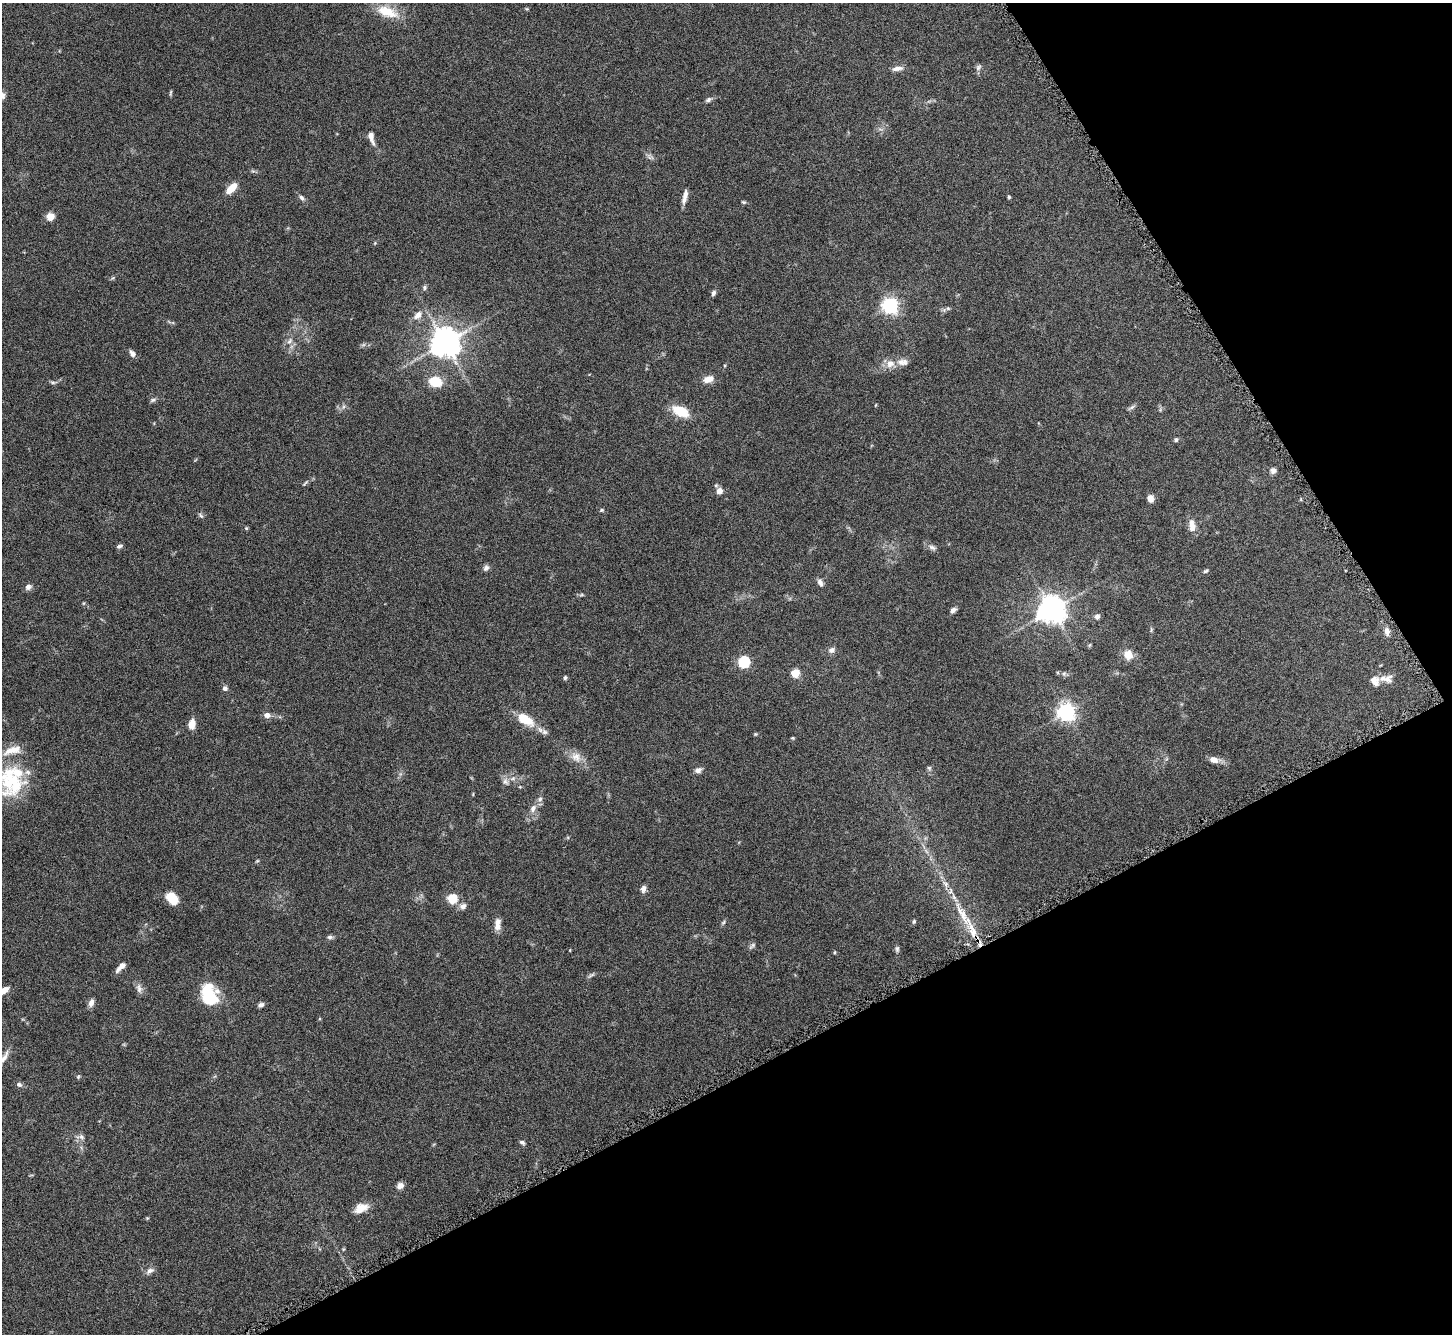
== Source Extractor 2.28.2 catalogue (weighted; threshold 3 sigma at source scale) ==
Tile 12 of 4 x 4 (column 4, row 3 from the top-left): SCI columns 4354-5803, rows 1502-2833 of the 5811 x 5803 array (HDU 1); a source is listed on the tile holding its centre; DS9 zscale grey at full resolution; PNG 1454 x 1336 px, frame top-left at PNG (2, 3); no overlay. Shown black and unused: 28% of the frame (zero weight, under 4 of 8 exposures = <1% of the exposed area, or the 3 px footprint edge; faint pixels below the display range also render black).
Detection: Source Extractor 2.28.2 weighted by HDU 2 'WHT'; one run over the whole footprint, this tile lists its part. Background 0.0874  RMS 0.005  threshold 0.0206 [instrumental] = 3 sigma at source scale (4.09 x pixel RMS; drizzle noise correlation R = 1.36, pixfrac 0.8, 0.05/0.05 arcsec/px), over >= 5 px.
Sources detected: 103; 1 cosmic-ray / hot-pixel residue — not listed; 6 inside a brighter listed object's ellipse — not listed separately; the other 96 listed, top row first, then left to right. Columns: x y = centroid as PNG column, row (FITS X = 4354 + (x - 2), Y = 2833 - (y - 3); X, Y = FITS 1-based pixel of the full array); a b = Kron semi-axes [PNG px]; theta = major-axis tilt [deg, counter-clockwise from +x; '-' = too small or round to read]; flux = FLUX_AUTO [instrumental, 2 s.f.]
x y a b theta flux
387 12 30 13 -21 11
978 67 9 6 52 1.2
897 68 15 6 8 2.1
170 92 8 3 71 0.55
708 100 8 5 34 1.1
371 137 14 6 -74 2.9
231 188 12 6 44 7.3
685 197 17 5 77 2.8
1009 197 4 4 - 0.6
301 198 8 5 -46 1.2
743 202 6 4 -10 0.56
50 216 5 5 - 13
424 287 6 6 - 0.89
713 293 7 5 67 1.2
890 305 6 6 - 140
948 308 5 5 - 0.68
418 315 13 8 42 3.4
290 341 9 6 42 1.7
445 342 9 8 - 680
132 353 9 6 -51 1.8
903 362 16 9 -2 3
890 364 13 11 27 4
708 379 13 8 18 3.9
53 382 7 4 0 0.79
435 382 12 9 -14 11
153 400 7 5 21 0.9
1131 408 7 4 20 0.91
680 411 16 9 -26 12
1176 440 5 5 - 0.83
1273 470 6 6 - 1.8
305 483 9 3 36 0.71
719 491 7 6 - 2.9
1150 498 7 6 - 2.9
602 510 5 4 - 0.58
201 516 8 4 -54 0.81
1191 523 11 9 -66 2.6
246 528 5 4 - 0.49
119 546 8 5 12 1
932 547 11 5 -29 1.5
486 568 8 7 - 1.3
1206 571 7 4 27 0.68
820 582 10 6 -65 1.6
28 587 8 7 - 1.6
953 610 7 5 45 1.5
1052 610 8 8 - 560
1097 616 6 6 - 1.5
1387 632 10 6 -80 2.2
832 650 8 7 - 1.8
1128 655 12 11 - 4.4
744 662 6 5 - 44
795 673 5 5 - 15
1064 674 6 5 - 0.81
565 678 5 4 - 0.97
1387 679 14 10 47 2.9
1375 681 12 10 -58 3.3
225 688 7 6 - 1.3
1066 712 7 6 - 200
267 715 8 6 -14 2.2
524 719 19 9 -31 12
192 724 11 8 84 3.6
545 732 8 6 0 1.4
793 738 5 4 - 0.44
576 757 15 11 -42 4.4
1214 760 11 8 -15 3
929 768 6 4 -44 0.64
698 770 9 7 21 1.8
11 781 42 34 14 28
505 782 9 7 -53 1.8
540 799 6 6 - 1.1
533 808 11 7 78 2.3
643 889 9 6 71 1.8
172 898 10 7 -49 15
452 899 6 5 - 18
463 906 9 7 35 2
963 914 34 9 -63 10
914 921 6 5 - 0.69
723 922 7 4 46 0.72
497 924 16 7 85 3.4
329 937 7 5 -1 1.1
752 945 10 5 41 0.97
897 949 8 5 -90 0.92
121 967 11 5 44 3.2
591 975 12 3 28 0.83
139 988 13 6 -81 2
4 990 14 6 35 3.7
209 995 22 16 -71 20
91 1003 9 6 66 2.2
261 1005 8 5 22 1.3
3 1058 21 6 56 2.8
78 1077 5 4 - 0.54
19 1084 7 6 - 1.2
81 1137 9 6 -41 1.4
522 1142 7 5 -26 0.97
400 1186 7 6 - 2.6
361 1208 18 11 21 5
150 1271 11 6 28 1.8
Isophote crosses this tile's border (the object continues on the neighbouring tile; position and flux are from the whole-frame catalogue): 3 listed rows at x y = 11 781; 4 990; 3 1058